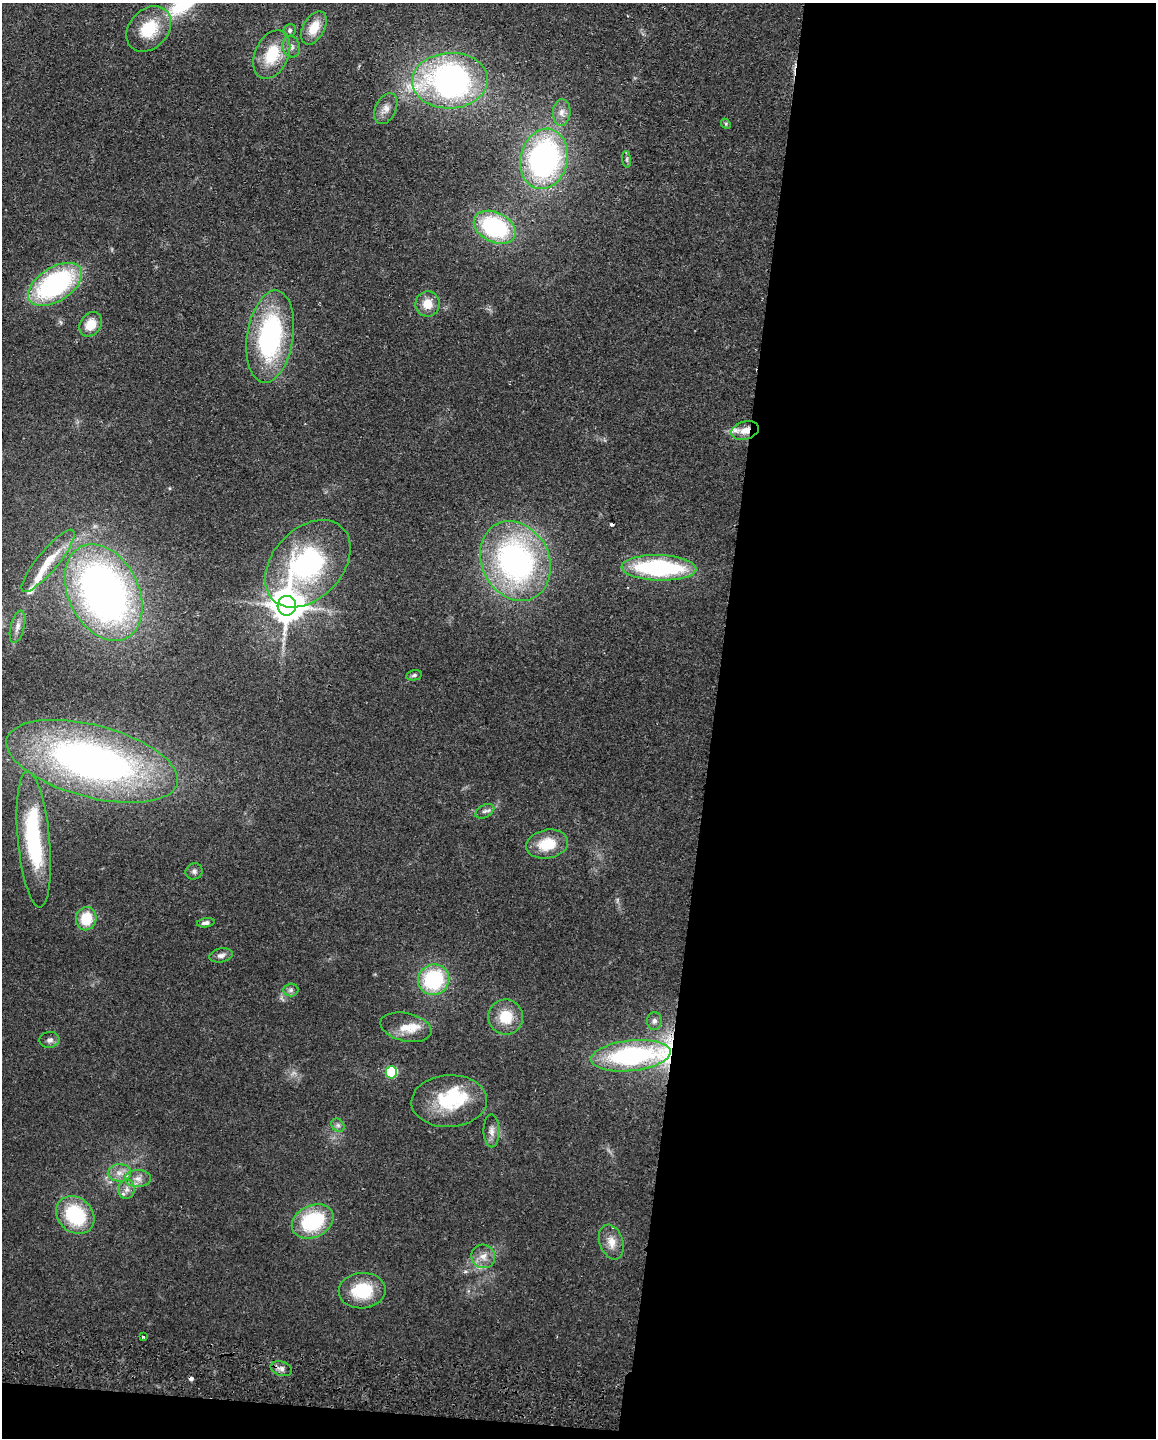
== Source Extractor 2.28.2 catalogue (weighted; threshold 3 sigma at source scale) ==
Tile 12 of 4 x 3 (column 4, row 3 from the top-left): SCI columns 3473-4626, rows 166-1601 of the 4634 x 4751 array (HDU 1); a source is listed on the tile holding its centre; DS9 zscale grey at full resolution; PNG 1158 x 1440 px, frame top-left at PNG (2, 3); each listed source drawn as its Kron ellipse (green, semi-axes under 4 px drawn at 4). Shown black and unused: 40% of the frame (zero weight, under 2 of 3 exposures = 3% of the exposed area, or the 3 px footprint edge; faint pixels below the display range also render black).
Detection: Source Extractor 2.28.2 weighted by HDU 2 'WHT'; one run over the whole footprint, this tile lists its part. Background 0.122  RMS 0.0096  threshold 0.0434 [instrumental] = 3 sigma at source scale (4.5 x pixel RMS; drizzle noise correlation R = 1.50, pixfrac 1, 0.05/0.05 arcsec/px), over >= 5 px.
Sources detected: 64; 1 too faint to see at this stretch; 1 inside a brighter object's white glare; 2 cosmic-ray / hot-pixel residue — neither listed nor drawn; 6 inside a brighter listed object's ellipse — not listed separately; the other 54 listed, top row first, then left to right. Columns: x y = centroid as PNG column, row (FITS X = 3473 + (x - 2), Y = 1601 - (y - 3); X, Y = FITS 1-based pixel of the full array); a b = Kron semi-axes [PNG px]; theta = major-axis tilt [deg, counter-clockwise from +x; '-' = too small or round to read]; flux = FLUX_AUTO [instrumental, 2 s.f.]
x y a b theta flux
314 28 18 10 61 20
149 29 25 19 47 41
290 30 6 6 - 2.3
291 47 11 8 -74 5.3
272 54 25 16 65 38
450 81 38 28 3 320
386 109 16 10 65 8.2
562 112 13 9 85 7.2
726 124 5 4 - 1.3
544 159 30 23 77 260
627 159 8 4 -83 1.7
495 227 22 15 -26 110
55 284 30 17 32 160
427 304 13 12 - 15
90 324 13 10 55 18
270 336 46 23 81 150
745 430 14 9 17 8.9
48 561 39 10 50 26
515 561 41 33 -63 260
308 564 50 35 47 170
659 568 37 12 -2 140
104 592 51 35 -63 540
287 606 10 9 - 2200
17 627 16 7 76 6.3
414 675 8 5 11 2.1
92 761 88 36 -15 500
485 811 10 6 28 3.2
34 839 68 16 -85 120
547 844 21 14 11 29
194 871 8 8 - 3.3
86 919 12 10 78 28
206 923 9 4 8 3.2
221 955 12 7 11 4.8
434 980 16 15 - 82
291 990 7 6 - 2.8
506 1017 17 17 - 25
654 1021 9 7 88 3.6
406 1027 26 14 -13 16
49 1040 10 8 9 4
631 1056 40 15 6 160
391 1072 6 6 - 86
449 1101 38 26 3 54
338 1125 7 6 - 2.6
492 1131 16 8 -89 6.6
119 1173 12 8 1 7.7
138 1179 13 8 -1 7.2
127 1189 10 8 78 5.7
75 1215 21 17 -42 69
313 1221 22 16 26 71
611 1242 18 11 -71 12
483 1256 12 11 - 9.5
362 1291 23 18 3 42
143 1337 3 3 - 3.2
281 1369 11 7 -17 4.6
Overlapping masked pixels (flux is a lower limit): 1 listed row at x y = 745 430